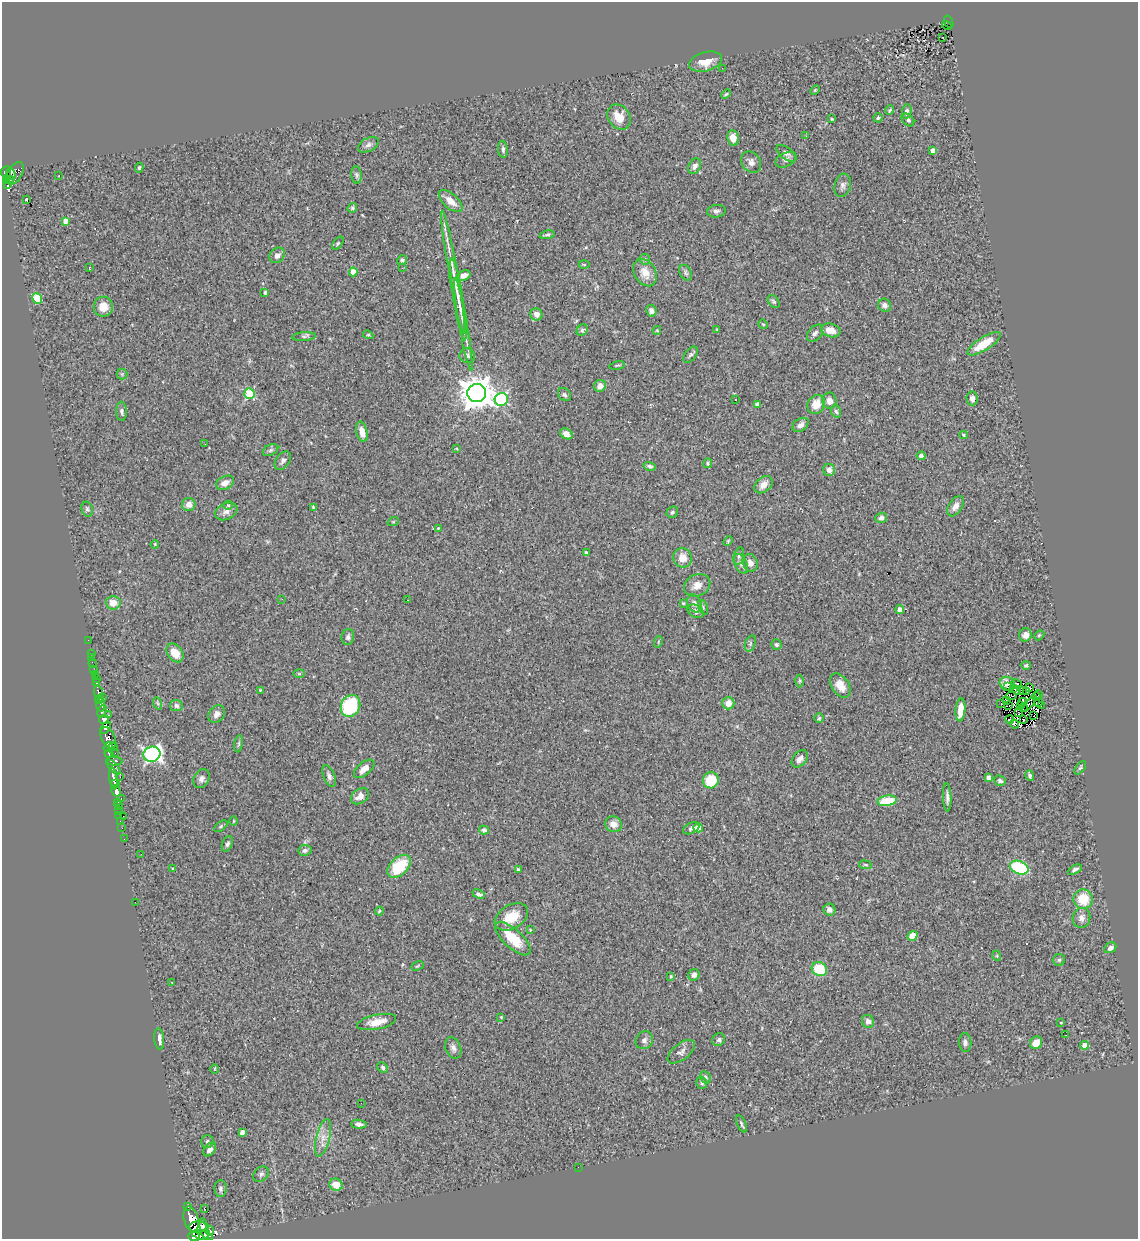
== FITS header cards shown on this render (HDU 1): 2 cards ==
NAXIS1  =                 1136
NAXIS2  =                 1237

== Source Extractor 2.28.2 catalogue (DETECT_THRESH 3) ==
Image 1136 x 1237 px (HDU 1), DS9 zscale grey, 1 PNG px = 1 image px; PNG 1140 x 1241 px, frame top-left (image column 1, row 1237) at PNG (2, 2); each listed source drawn as its Kron ellipse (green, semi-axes under 4 px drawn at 4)
Background 0.61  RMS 0.058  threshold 0.174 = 3 sigma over >= 5 px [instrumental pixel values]
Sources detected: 299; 12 with non-positive FLUX_AUTO (blend fragments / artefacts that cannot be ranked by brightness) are neither listed nor drawn; the other 287 listed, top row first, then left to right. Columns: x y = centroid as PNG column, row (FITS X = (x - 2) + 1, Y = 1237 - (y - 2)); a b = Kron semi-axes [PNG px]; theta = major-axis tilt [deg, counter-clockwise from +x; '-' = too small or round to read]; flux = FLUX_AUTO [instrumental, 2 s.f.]
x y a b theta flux
949 22 6 3 -69 68
947 25 5 2 - 15
943 37 2 2 - 2.9
706 62 17 9 14 53
722 68 3 2 - 4.1
815 90 6 3 45 3.9
726 94 5 3 - 4.4
890 110 5 3 - 6.2
907 111 7 5 87 11
619 117 13 10 -55 61
878 118 4 4 - 6
832 119 3 3 - 3.6
908 120 7 5 -46 9.9
806 136 2 2 - 2.8
733 138 8 5 -81 31
368 145 11 6 27 14
503 149 8 4 -85 9.5
933 151 4 4 - 27
786 153 11 6 -37 14
786 160 11 7 27 15
751 162 11 9 -55 20
695 166 8 6 62 15
139 168 5 4 - 4.7
6 172 5 5 - 230
15 173 12 7 57 170
11 174 5 4 - 100
357 175 9 5 -83 8.3
59 176 2 2 - 1.7
10 179 3 3 - 57
7 181 4 3 - 140
7 185 3 2 - 22
843 185 12 8 74 17
26 199 3 3 - 7.3
451 201 14 7 -42 40
352 208 5 4 - 6.1
716 211 9 6 8 12
65 221 4 4 - 23
547 235 7 4 12 7.2
338 243 7 4 54 5.8
277 255 8 7 - 20
645 259 5 5 - 7
402 260 5 4 - 7.2
584 265 5 3 - 3.4
89 267 2 2 - 2.8
402 268 3 2 - 6.1
353 272 4 4 - 54
453 272 62 4 -80 68
645 273 14 10 -61 51
686 273 8 5 -61 8.9
464 275 7 5 20 18
265 292 3 3 - 8.3
37 298 5 4 - 160
458 300 41 5 -81 38
774 301 7 5 -49 7
885 305 7 6 - 16
103 307 10 9 - 46
651 311 6 5 - 16
536 314 6 6 - 23
463 324 47 4 -80 45
763 324 5 4 - 3.8
717 329 4 3 - 2.8
582 330 6 5 - 6.3
657 330 4 4 - 3.5
831 330 10 6 -16 36
815 333 10 6 47 14
368 335 5 4 - 4.2
304 337 12 4 4 9.3
984 344 19 6 32 89
691 355 9 5 51 10
467 356 8 7 - 12
617 365 8 3 13 5
122 374 5 5 - 5.9
600 386 6 5 - 27
477 393 9 9 - 6800
249 394 5 5 - 210
564 395 7 5 -44 8.7
972 398 7 5 -87 16
501 399 6 6 - 520
735 400 2 2 - 2.8
829 401 8 7 - 28
816 404 10 8 61 58
757 405 4 4 - 11
121 411 9 5 -88 10
836 411 6 4 -69 7.3
801 425 9 6 35 18
362 432 10 5 -76 40
566 434 7 5 -30 27
964 435 4 3 - 4.4
205 444 2 2 - 2.6
457 449 3 2 - 3
270 450 8 5 28 9
921 456 4 4 - 16
283 461 10 6 54 13
708 463 5 4 - 5.6
650 466 6 4 -16 8.2
829 470 6 6 - 21
225 483 9 6 26 26
764 485 10 7 40 28
189 504 6 6 - 29
228 505 5 4 - 5
955 506 11 6 56 25
313 507 4 4 - 4
87 509 7 5 -75 7.7
226 511 12 8 24 22
672 512 6 5 - 8.9
881 518 6 5 - 13
393 522 6 3 18 4
438 528 3 3 - 2.9
728 541 5 3 - 3.9
155 544 4 3 - 4.1
586 553 4 4 - 16
739 556 9 5 76 9.4
683 558 10 9 - 43
750 563 9 7 -73 20
741 564 10 6 -66 13
697 585 13 10 25 35
282 599 3 2 - 2.8
407 600 3 2 - 2.2
113 603 7 6 - 45
683 603 3 3 - 3.7
694 603 9 7 -65 15
703 607 7 4 -69 7.6
900 610 4 4 - 29
696 611 8 6 -30 14
1025 635 7 6 - 19
1039 635 6 4 43 4.8
348 637 8 6 78 12
88 640 2 2 - 6.9
658 642 6 3 72 3.6
750 643 8 5 71 9.8
776 645 5 5 - 8.3
91 653 3 2 - 7.3
175 653 10 7 -53 50
91 657 2 2 - 2.5
93 663 4 2 - 6.4
1026 665 5 4 - 4.9
94 670 2 2 - 9.4
95 674 3 2 - 27
299 674 6 4 -1 4.4
97 679 4 2 - 2.8
800 681 6 4 89 5.2
97 683 3 3 - 80
1007 684 8 6 -21 9.4
1017 684 5 3 - 13
840 686 13 8 -56 46
1007 687 3 2 - 1.3
1014 688 4 2 - 2.3
1030 688 3 2 - 1.4
260 690 3 3 - 3.4
1017 690 4 2 - 3.1
1023 691 3 2 - 3.7
1026 691 3 3 - 6.5
98 692 6 4 -75 160
1039 694 4 2 - 1.9
1011 696 6 2 13 1.2
1036 697 4 2 - 0.92
103 698 3 3 - 83
99 699 4 3 - 190
1007 700 3 2 - 4.8
1023 702 5 2 - 3.9
1038 702 3 2 - 0.0033
157 703 6 4 -70 6.1
728 703 6 6 - 35
1001 704 2 2 - 2.1
101 705 6 4 -88 500
1028 705 9 3 43 0.82
1041 705 2 2 - 0.72
176 706 6 5 - 13
350 706 11 9 66 250
1009 706 2 2 - 1.9
1020 706 3 2 - 1.2
1023 707 4 2 - 1
960 710 11 5 85 48
102 711 6 3 68 380
1018 713 3 2 - 2.7
217 714 9 7 51 19
109 715 3 2 - 25
1034 716 2 2 - 2.5
819 718 5 5 - 5.6
104 719 5 4 - 250
1010 719 4 2 - 11
1024 720 3 2 - 2.8
1014 724 5 4 - 8.6
106 728 6 4 54 260
108 738 11 6 -64 360
239 744 8 4 82 7.1
108 747 5 3 - 65
113 747 4 3 - 51
109 753 4 3 - 60
115 753 3 2 - 2.9
152 754 9 7 22 950
800 759 10 6 50 18
114 761 8 4 -3 270
113 767 9 3 -48 200
1080 768 8 4 53 5.9
364 769 12 6 40 34
1030 775 5 4 - 7.9
329 776 11 5 -68 15
120 777 2 2 - 4.5
114 778 11 4 -82 470
989 778 4 4 - 24
201 779 10 7 59 16
711 780 8 8 - 110
1000 781 6 5 - 11
115 783 3 2 - 73
116 791 5 4 - 620
360 796 10 7 35 30
947 797 14 3 -88 15
121 799 3 2 - 18
887 801 9 5 11 120
117 802 3 2 - 19
118 806 3 2 - 11
119 811 3 2 - 3.1
119 815 2 2 - 13
123 816 2 2 - 7.4
120 821 2 2 - 9.2
233 821 5 3 - 3.5
613 824 8 7 - 32
221 826 8 4 36 6.3
122 828 2 2 - 6.9
691 828 9 5 26 10
698 828 5 4 - 39
484 830 5 4 - 14
124 839 2 2 - 8.2
227 844 8 5 67 9.5
305 850 6 5 - 11
141 854 2 2 - 2.5
865 865 6 3 -9 4.1
399 866 14 8 44 150
1019 868 9 6 -22 270
173 869 4 3 - 5.7
518 869 3 3 - 5.7
1075 870 7 4 26 10
479 894 6 4 -22 12
1083 899 10 9 - 100
135 902 2 2 - 65
829 910 6 6 - 13
379 911 4 3 - 3.8
511 917 18 12 31 79
1081 918 10 8 75 21
530 930 3 3 - 3.4
912 936 5 4 - 58
513 938 22 9 -43 110
1110 948 6 5 - 17
997 956 5 3 - 4
1059 960 6 6 - 6.9
417 966 6 4 27 5.2
819 969 8 6 -29 140
694 975 6 5 - 14
671 976 4 3 - 4
172 982 2 2 - 2.6
501 1017 4 4 - 3.3
868 1021 6 6 - 18
377 1022 20 7 12 53
1061 1022 3 2 - 2.8
1066 1035 2 2 - 16
159 1039 11 5 -84 18
644 1040 9 8 - 15
719 1040 7 6 - 8.8
965 1043 9 6 -85 12
1036 1043 6 6 - 41
1085 1045 4 4 - 49
453 1048 11 7 -67 17
681 1052 16 8 38 18
383 1067 6 4 -47 7.2
215 1069 5 3 - 3.2
705 1077 6 5 - 9.3
702 1083 6 5 - 7.6
361 1103 2 2 - 7.4
359 1124 8 4 -5 13
741 1124 9 3 -65 7.3
242 1132 4 4 - 15
323 1138 19 6 76 36
207 1141 6 6 - 9.4
210 1150 8 5 48 17
578 1167 2 2 - 2
261 1174 9 6 44 11
336 1185 7 6 - 54
220 1189 8 6 -90 12
187 1207 3 3 - 68
205 1209 2 2 - 4.8
191 1219 13 7 -75 940
198 1227 8 6 2 140
204 1229 10 4 -77 460
210 1231 4 3 - 210
202 1235 11 4 -14 450
194 1236 6 4 -8 500
At the frame edge (FLAGS 8, measured only in part): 1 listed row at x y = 194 1236
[12 non-positive-flux detections neither listed nor drawn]